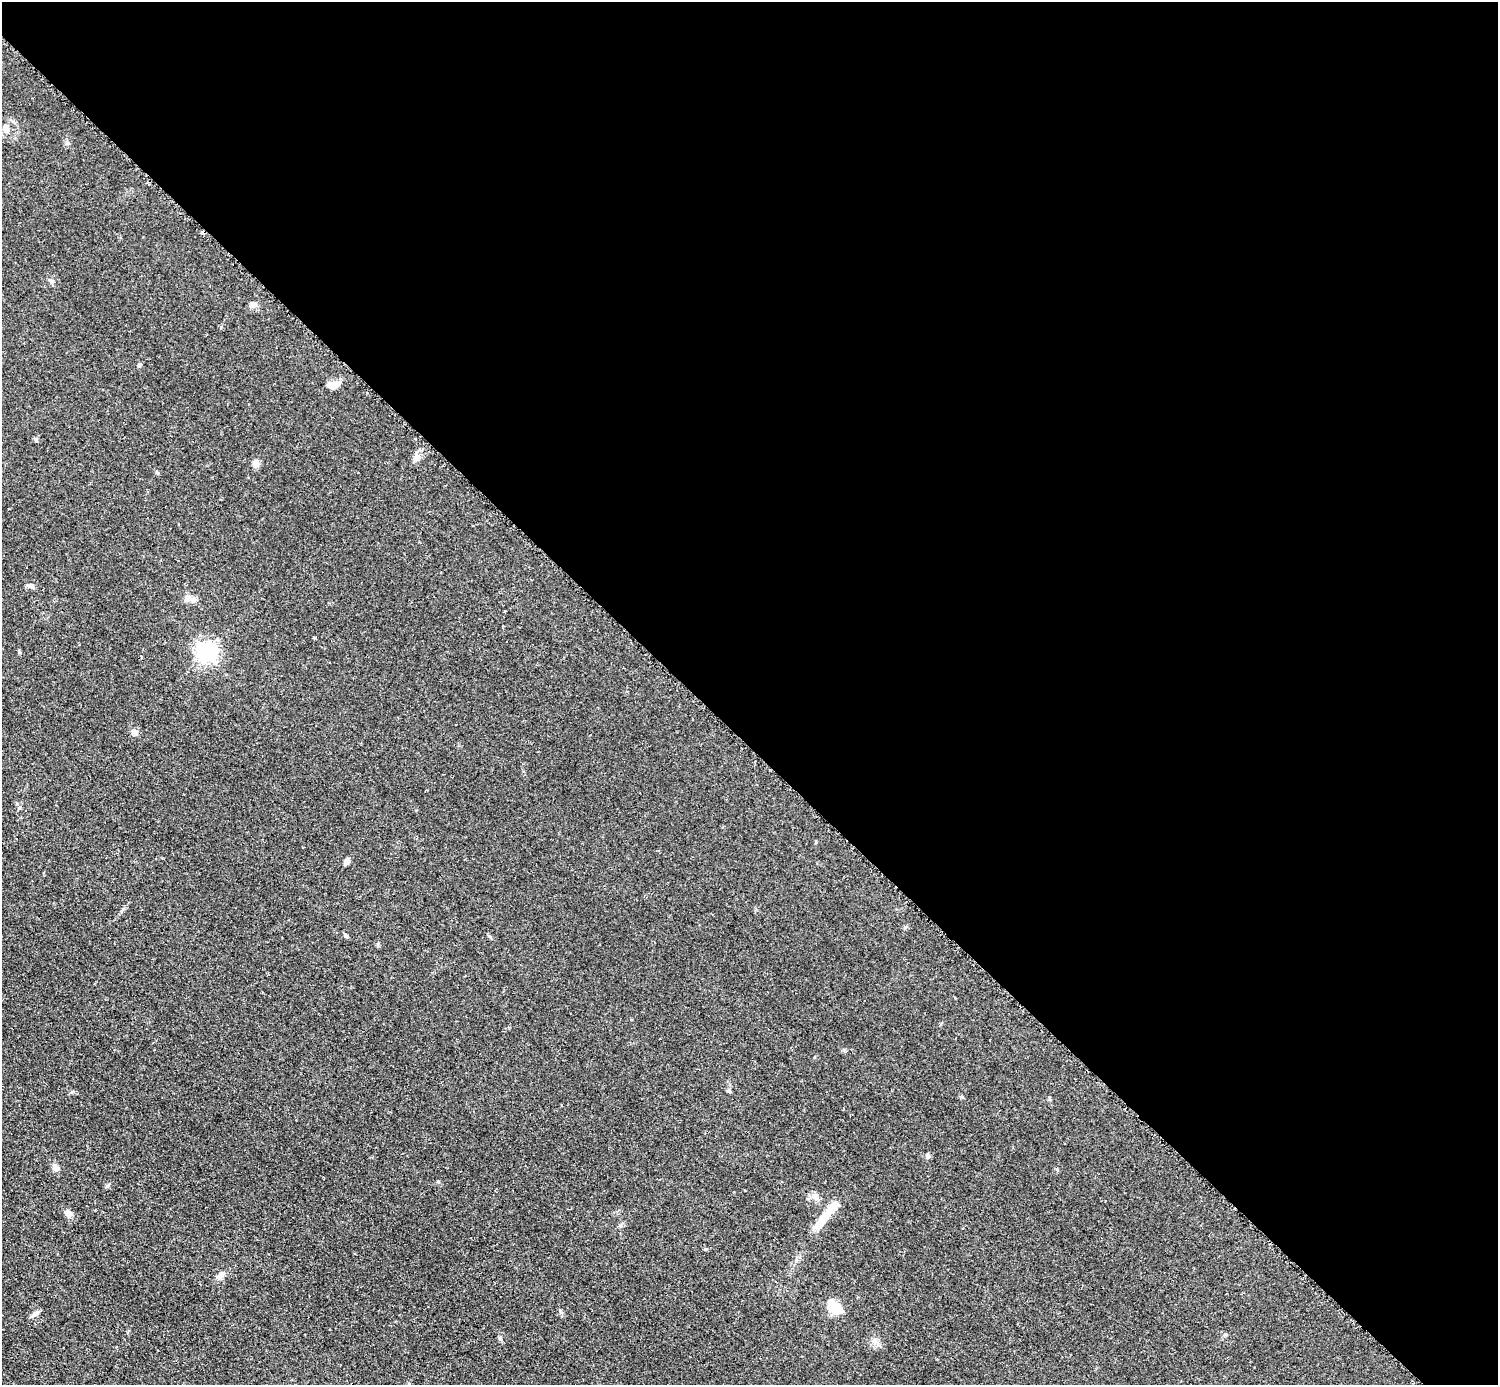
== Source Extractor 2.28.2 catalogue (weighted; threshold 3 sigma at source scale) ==
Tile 8 of 4 x 4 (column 4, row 2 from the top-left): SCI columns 4496-5991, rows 3073-4455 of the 5993 x 5993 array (HDU 1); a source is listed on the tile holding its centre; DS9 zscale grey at full resolution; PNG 1500 x 1387 px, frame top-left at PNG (2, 2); no overlay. Shown black and unused: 54% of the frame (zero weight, under 2 of 3 exposures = <1% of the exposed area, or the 3 px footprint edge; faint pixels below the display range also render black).
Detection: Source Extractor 2.28.2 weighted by HDU 2 'WHT'; one run over the whole footprint, this tile lists its part. Background 0.0508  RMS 0.0077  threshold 0.0346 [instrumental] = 3 sigma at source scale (4.5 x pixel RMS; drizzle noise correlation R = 1.50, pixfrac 1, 0.05/0.05 arcsec/px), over >= 5 px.
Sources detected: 29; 2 inside a brighter object's white glare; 1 cosmic-ray / hot-pixel residue — not listed; the other 26 listed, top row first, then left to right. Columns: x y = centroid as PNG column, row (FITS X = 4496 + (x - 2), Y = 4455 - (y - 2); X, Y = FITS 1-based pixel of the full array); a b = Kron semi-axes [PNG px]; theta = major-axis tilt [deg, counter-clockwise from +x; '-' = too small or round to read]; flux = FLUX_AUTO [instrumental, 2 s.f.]
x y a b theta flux
5 128 10 7 -66 6
253 305 10 8 13 3
139 365 6 5 - 1.1
333 385 15 8 11 8.6
416 457 12 6 63 3.5
256 463 9 8 - 3.7
30 586 9 6 0 2.3
193 599 10 7 -24 3.7
19 652 5 4 - 0.94
206 652 7 7 - 370
134 732 5 5 - 10
347 861 9 5 65 2.7
346 935 6 4 -62 1.2
729 1091 6 4 -88 1.1
928 1156 7 5 -73 1.4
55 1168 10 7 -50 3.9
108 1185 7 3 53 1.1
815 1197 12 8 -60 4.1
69 1213 11 7 -29 4.2
823 1219 32 10 50 14
221 1275 7 6 - 2.4
836 1309 17 14 -55 10
560 1311 6 4 -89 1.2
35 1314 12 5 34 2.9
501 1339 6 4 -70 1.2
409 1384 5 4 - 0.99
Isophote crosses this tile's border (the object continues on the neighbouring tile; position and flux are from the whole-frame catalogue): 1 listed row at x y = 409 1384
Unlisted compact peaks at least as high as the median listed source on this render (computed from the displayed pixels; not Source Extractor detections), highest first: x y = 961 1097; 36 441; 72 1092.